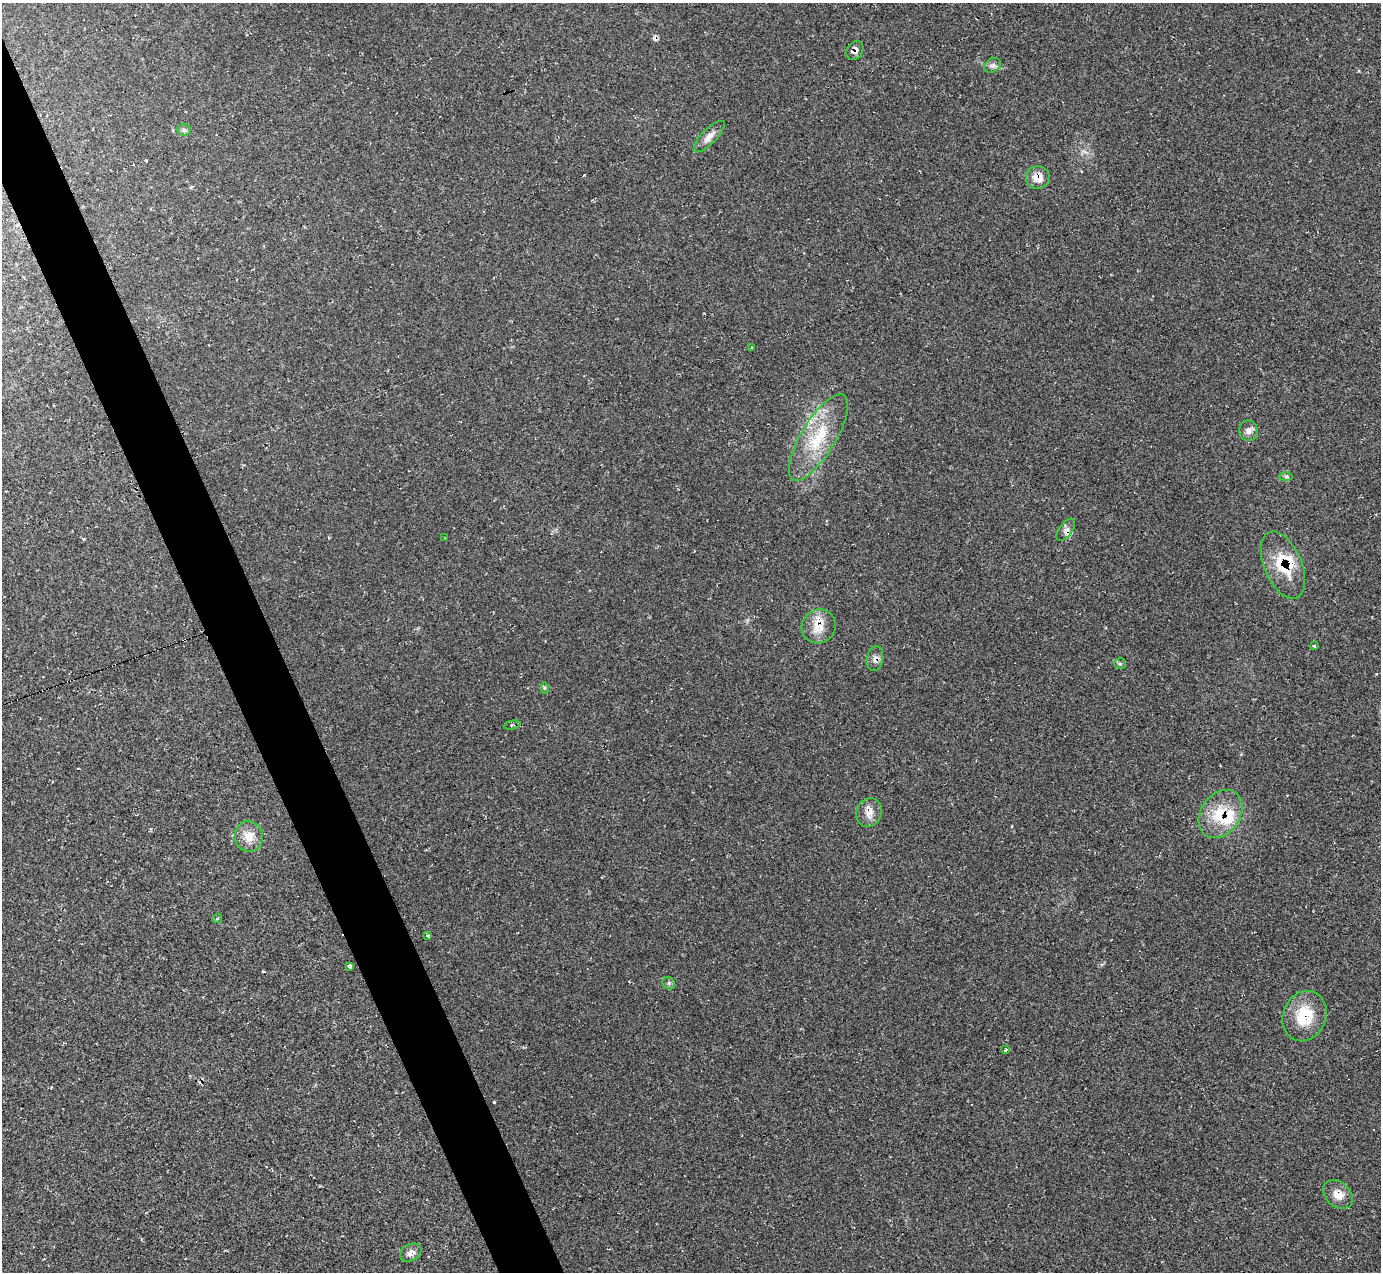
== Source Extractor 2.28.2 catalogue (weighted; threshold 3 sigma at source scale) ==
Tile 11 of 4 x 4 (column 3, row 3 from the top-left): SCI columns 2770-4148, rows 1550-2819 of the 5528 x 5512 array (HDU 1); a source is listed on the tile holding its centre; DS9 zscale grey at full resolution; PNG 1383 x 1274 px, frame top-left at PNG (2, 3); each listed source drawn as its Kron ellipse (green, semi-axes under 4 px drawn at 4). Shown black and unused: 4% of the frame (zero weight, under 2 of 3 exposures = <1% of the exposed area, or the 3 px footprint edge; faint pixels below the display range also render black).
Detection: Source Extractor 2.28.2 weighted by HDU 2 'WHT'; one run over the whole footprint, this tile lists its part. Background 0.05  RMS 0.0067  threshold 0.0303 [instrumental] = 3 sigma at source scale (4.5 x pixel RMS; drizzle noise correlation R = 1.50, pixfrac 1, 0.05/0.05 arcsec/px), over >= 5 px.
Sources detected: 36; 5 cosmic-ray / hot-pixel residue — neither listed nor drawn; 2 inside a brighter listed object's ellipse — not listed separately; the other 29 listed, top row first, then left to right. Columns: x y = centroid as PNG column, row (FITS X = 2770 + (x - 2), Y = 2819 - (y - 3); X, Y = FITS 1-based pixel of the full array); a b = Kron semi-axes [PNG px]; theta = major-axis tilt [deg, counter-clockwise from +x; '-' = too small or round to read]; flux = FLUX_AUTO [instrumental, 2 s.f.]
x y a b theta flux
855 51 10 8 56 3.6
993 65 9 7 29 2.3
184 130 6 6 - 1.4
709 137 20 7 46 5.3
1038 177 12 11 - 7.4
752 347 3 3 - 2.9
1249 431 10 9 - 3.6
818 437 49 17 59 33
1286 477 7 4 0 1.2
1066 530 13 6 54 3.2
445 538 2 2 - 0.46
1283 565 35 18 -67 28
819 626 17 16 - 12
1314 646 4 3 - 0.67
875 658 13 8 77 3
1120 664 6 5 - 1.1
544 688 6 4 90 1
512 725 8 3 11 1.1
869 813 14 12 71 6.3
1220 814 26 19 55 24
249 836 15 14 - 9.2
217 919 5 3 - 0.61
428 936 3 3 - 1.2
350 966 4 3 - 2.1
669 983 7 5 -46 1.3
1305 1016 26 21 68 25
1005 1050 3 3 - 1.5
1338 1194 17 12 -43 7.8
411 1253 11 8 32 3.6
Overlapping masked pixels (flux is a lower limit): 6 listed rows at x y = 855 51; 1038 177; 1283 565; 819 626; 1220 814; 1305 1016
Unlisted compact peaks at least as high as the median listed source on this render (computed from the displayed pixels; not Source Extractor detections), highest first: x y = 494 1102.